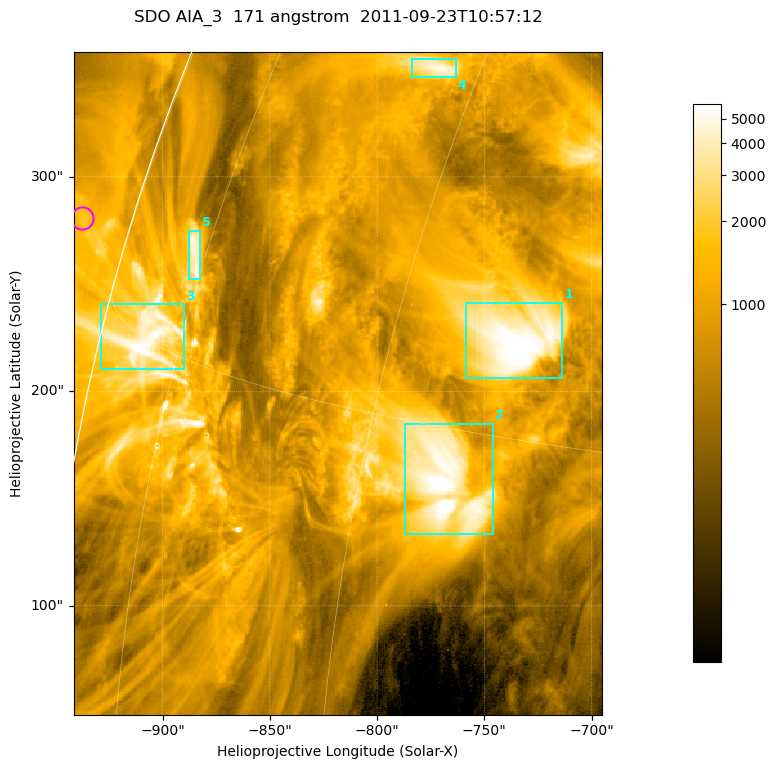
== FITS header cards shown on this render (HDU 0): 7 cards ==
TELESCOP= 'SDO     '           /
INSTRUME= 'AIA_3   '           /
WAVELNTH=                  171 /
WAVEUNIT= 'angstrom'           /
DATE-OBS= '2011-09-23T10:57:12.34' /
CTYPE1  = 'HPLN-TAN'           /
CTYPE2  = 'HPLT-TAN'           /

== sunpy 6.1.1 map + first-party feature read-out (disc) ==
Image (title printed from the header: SDO AIA_3  171 angstrom  2011-09-23T10:57:12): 411 x 515 px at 0.599 arcsec/px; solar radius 956 arcsec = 1595 px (partial field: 2.5% of the solar disc is inside the frame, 94% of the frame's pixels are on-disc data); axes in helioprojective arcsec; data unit not stated in the header (colour bar unlabelled)
Pointing: header CRPIX1/2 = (2051.64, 2049.57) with CRVAL1/2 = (0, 0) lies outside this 411 x 515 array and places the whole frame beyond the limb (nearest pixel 1.41 R_sun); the SolarSoft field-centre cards XCEN/YCEN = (-818.3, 203.7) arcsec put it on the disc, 1310 arcsec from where CRPIX/CRVAL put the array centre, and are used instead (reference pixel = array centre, CRVAL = XCEN/YCEN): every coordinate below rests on XCEN/YCEN
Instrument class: DISC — disc imager (sunpy class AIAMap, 171 A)
Bright regions (active regions / flare kernels): reference = the on-disc median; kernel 3 px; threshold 5 sigma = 2341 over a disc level ~808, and >= 1.15x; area >= 211 px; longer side >= 5 px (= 3 arcsec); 5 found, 5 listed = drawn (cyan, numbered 1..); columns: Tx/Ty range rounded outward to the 2 arcsec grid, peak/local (2 s.f.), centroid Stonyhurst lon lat
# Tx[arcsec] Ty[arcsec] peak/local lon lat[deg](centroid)
1 -760..-712 206..242 8.7 -54 +18
2 -788..-746 132..186 8.2 -56 +14
3 -930..-890 210..242 7.6 -79 +15
4 -784..-762 346..356 5.9 -63 +25
5 -888..-882 252..276 6.3 -76 +18
Off-limb structures (1.02-1.3 R_sun): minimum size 105 px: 1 found; the strongest spans PA ~75 deg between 1.02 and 1.03 R_sun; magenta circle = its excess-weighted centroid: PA ~75 deg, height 1.02 R_sun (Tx ~-938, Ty ~280 arcsec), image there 1.8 x the reference